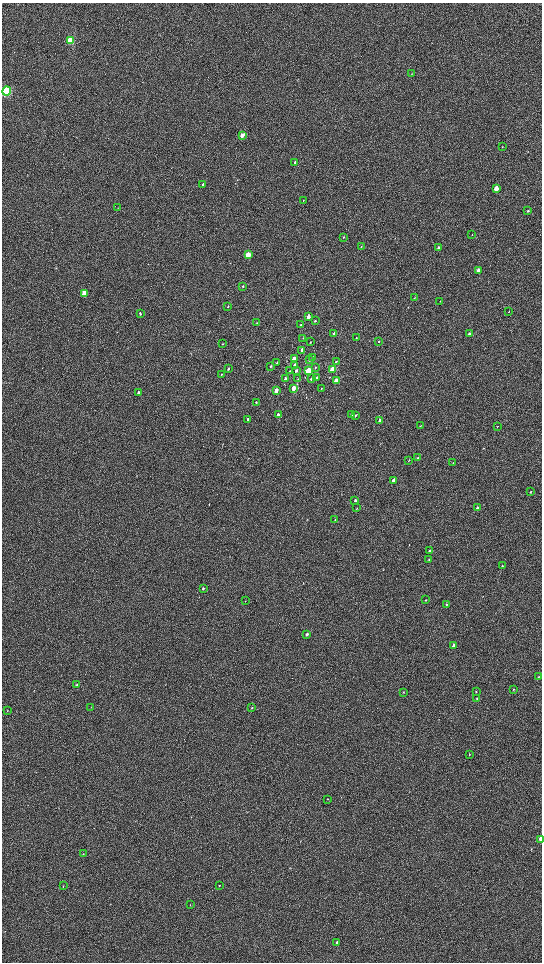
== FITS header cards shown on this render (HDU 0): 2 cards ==
NAXIS1  =                 1080 / length of data axis 1
NAXIS2  =                 1920 / length of data axis 2

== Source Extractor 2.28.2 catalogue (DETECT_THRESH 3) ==
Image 1080 x 1920 px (HDU 0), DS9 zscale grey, zoomed out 1/2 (1 PNG px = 2 x 2 image px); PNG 544 x 964 px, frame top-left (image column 1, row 1919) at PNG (2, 3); each listed source drawn as its Kron ellipse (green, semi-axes under 4 px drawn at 4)
Background 603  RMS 57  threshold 171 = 3 sigma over >= 5 px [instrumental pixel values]
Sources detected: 103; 1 cannot appear on this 1/2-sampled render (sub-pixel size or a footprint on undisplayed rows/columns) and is neither listed nor drawn; the other 102 listed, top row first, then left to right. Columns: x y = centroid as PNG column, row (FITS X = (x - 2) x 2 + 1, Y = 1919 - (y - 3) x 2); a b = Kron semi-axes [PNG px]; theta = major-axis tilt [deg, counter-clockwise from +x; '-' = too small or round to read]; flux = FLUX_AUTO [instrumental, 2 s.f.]
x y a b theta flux
70 40 4 3 - 9.7e+05
412 74 4 2 - 6.7e+03
7 91 4 4 - 2.2e+06
242 135 3 3 - 9.7e+04
502 147 3 2 - 5.3e+03
295 162 2 2 - 8.1e+03
203 184 3 2 - 1.5e+04
496 188 3 2 - 2.1e+05
303 200 2 2 - 3.7e+03
118 208 3 2 - 4.0e+03
528 211 3 2 - 1.3e+04
472 235 3 2 - 4.1e+03
344 237 3 2 - 5.4e+03
361 247 3 2 - 6.2e+03
438 248 4 3 - 2.7e+04
248 255 3 3 - 2.3e+05
478 271 3 2 - 1.2e+05
243 286 3 2 - 9.0e+03
85 293 3 3 - 2.3e+05
414 298 3 2 - 4.1e+03
440 301 2 1 - 2.9e+03
228 306 3 2 - 7.2e+03
509 312 2 2 - 5.0e+03
140 314 3 2 - 1.1e+04
308 316 3 3 - 7.3e+04
315 321 3 2 - 1.0e+04
257 323 3 2 - 6.1e+03
301 325 3 2 - 1.6e+04
334 333 3 2 - 3.3e+04
469 333 3 2 - 2.9e+04
303 338 3 2 - 3.7e+03
356 338 3 2 - 6.6e+03
379 341 3 2 - 1.0e+04
310 342 2 2 - 5.7e+03
222 344 3 2 - 7.8e+03
302 350 4 3 - 3.6e+04
313 357 3 2 - 1.4e+04
294 359 3 3 - 2.1e+05
310 360 3 3 - 1.5e+04
336 362 3 2 - 9.5e+03
277 363 3 2 - 9.8e+03
295 365 4 3 - 5.6e+04
271 366 3 2 - 1.0e+04
315 367 3 3 - 1.3e+04
228 369 3 2 - 9.9e+03
333 369 3 3 - 5.0e+05
290 371 3 2 - 5.6e+03
296 371 3 3 - 2.5e+04
309 371 3 3 - 3.2e+05
221 374 3 2 - 7.2e+03
317 378 3 2 - 1.4e+04
286 379 3 3 - 4.2e+04
298 379 4 2 - 7.6e+03
311 379 3 2 - 1.5e+04
337 381 3 3 - 1.9e+05
293 388 3 3 - 1.5e+05
321 388 3 2 - 4.2e+03
276 390 3 3 - 8.7e+04
138 392 3 2 - 1.6e+04
256 402 3 3 - 1.1e+04
352 414 3 2 - 1.0e+04
278 415 3 3 - 4.9e+04
356 415 4 3 - 1.3e+04
248 419 3 3 - 1.1e+04
380 421 3 2 - 7.4e+04
420 426 4 2 - 5.1e+03
497 426 3 2 - 4.6e+03
418 458 3 2 - 1.1e+04
409 460 3 2 - 6.5e+03
453 463 2 2 - 4.0e+03
394 480 3 2 - 1.1e+05
530 492 3 2 - 6.7e+03
355 500 3 2 - 1.7e+04
357 508 3 2 - 4.7e+03
477 508 3 2 - 2.7e+04
335 520 3 2 - 6.1e+03
430 551 3 2 - 3.2e+04
429 559 3 2 - 6.2e+03
502 566 2 2 - 6.6e+03
203 588 3 2 - 1.4e+04
425 600 3 2 - 6.1e+03
245 601 2 1 - 2.9e+03
446 604 3 2 - 1.0e+04
307 634 3 2 - 2.9e+04
454 646 3 2 - 5.1e+04
539 677 3 3 - 6.1e+03
77 685 3 3 - 1.0e+04
513 689 3 2 - 5.7e+03
403 692 3 2 - 5.4e+03
476 692 3 2 - 5.7e+03
477 698 3 3 - 1.0e+04
91 707 3 2 - 4.9e+03
252 708 3 2 - 7.1e+03
7 711 3 2 - 4.6e+03
469 754 3 3 - 6.6e+03
328 799 3 2 - 5.6e+03
541 839 4 2 - 1.6e+05
83 854 2 1 - 2.8e+03
219 885 3 2 - 4.7e+03
63 886 3 2 - 5.3e+03
190 905 3 2 - 4.1e+03
337 942 4 3 - 1.8e+04
At the frame edge (FLAGS 8, measured only in part): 1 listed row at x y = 541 839
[1 sub-pixel or undisplayed-footprint detection neither listed nor drawn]